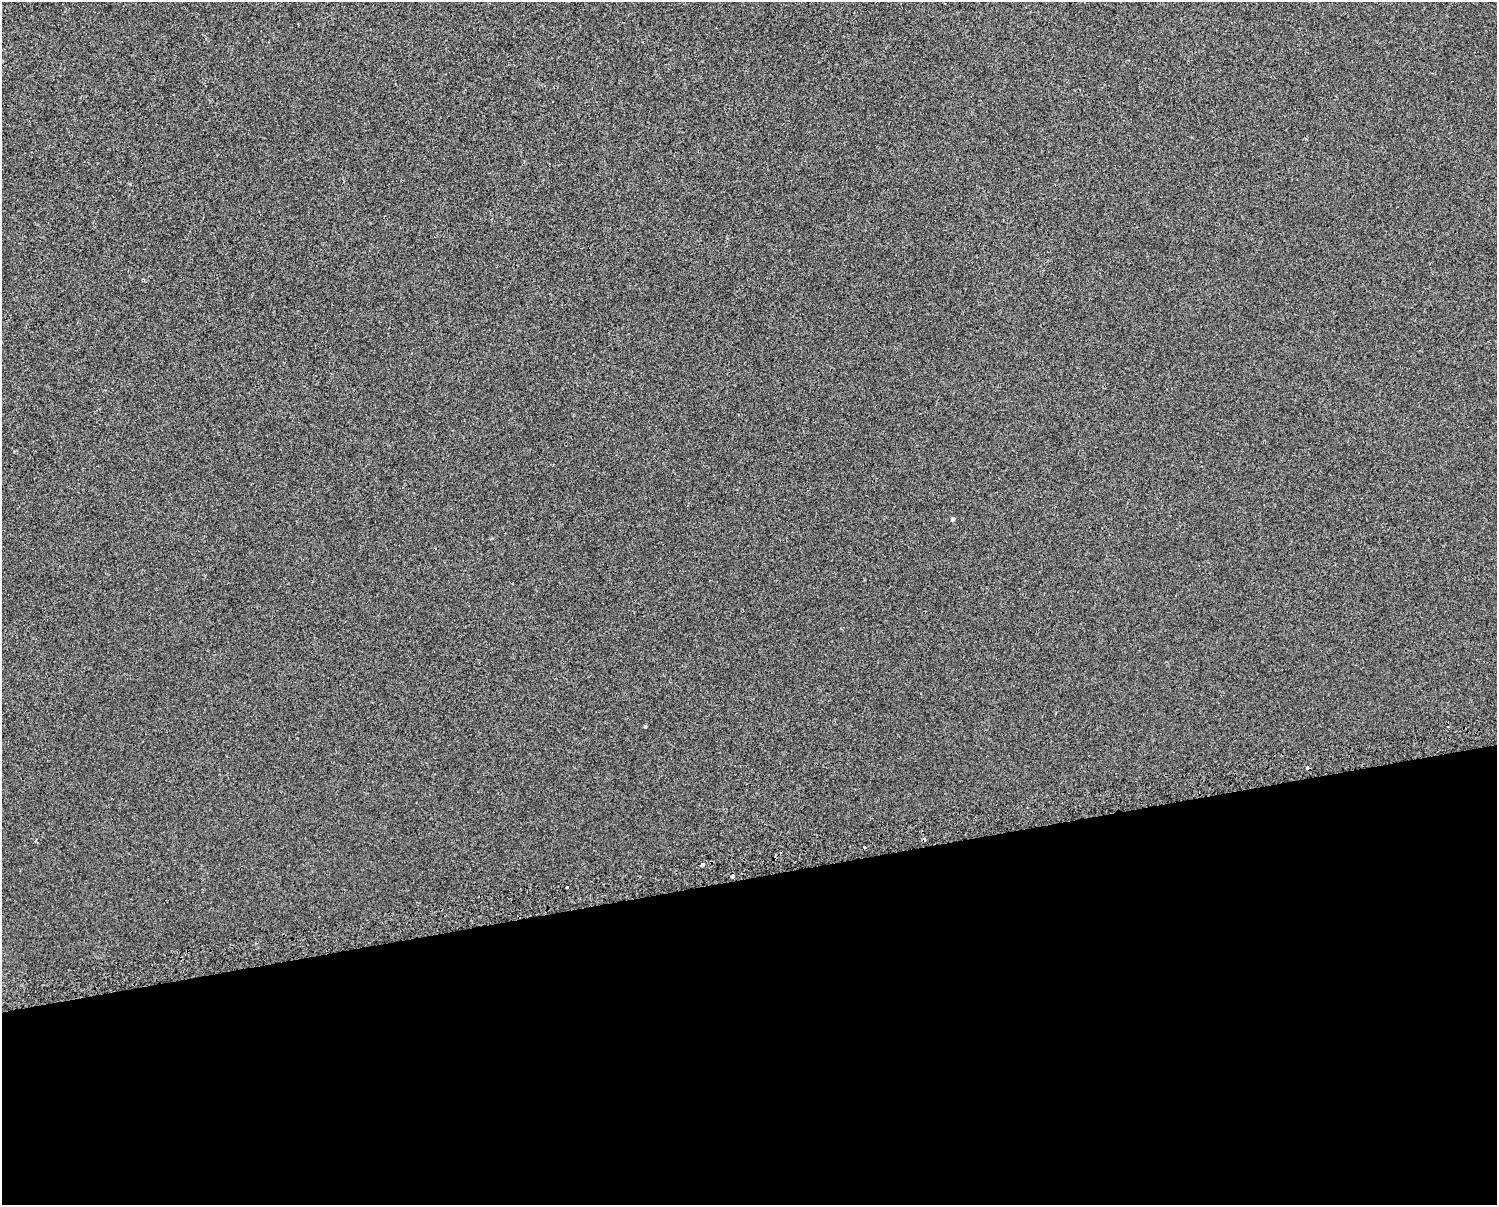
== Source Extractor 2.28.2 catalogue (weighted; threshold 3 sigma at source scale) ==
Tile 11 of 3 x 4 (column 2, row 4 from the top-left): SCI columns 1552-3046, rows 39-1241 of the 4643 x 4891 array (HDU 1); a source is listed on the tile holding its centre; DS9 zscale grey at full resolution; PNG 1499 x 1207 px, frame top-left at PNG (2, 2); no overlay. Shown black and unused: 27% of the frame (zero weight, under 2 of 3 exposures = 3% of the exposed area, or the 3 px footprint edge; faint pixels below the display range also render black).
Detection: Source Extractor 2.28.2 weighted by HDU 2 'WHT'; one run over the whole footprint, this tile lists its part. Background 0.0013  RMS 0.0053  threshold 0.024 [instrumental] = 3 sigma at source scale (4.5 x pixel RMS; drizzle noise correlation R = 1.50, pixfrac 1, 0.0396/0.0396 arcsec/px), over >= 5 px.
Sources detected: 9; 3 cosmic-ray / hot-pixel residue — not listed; the other 6 listed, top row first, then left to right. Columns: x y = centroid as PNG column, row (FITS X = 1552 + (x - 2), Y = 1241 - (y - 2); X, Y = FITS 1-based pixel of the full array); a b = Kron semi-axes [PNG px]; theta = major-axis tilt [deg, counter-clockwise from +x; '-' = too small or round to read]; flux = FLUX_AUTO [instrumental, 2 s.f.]
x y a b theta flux
953 519 5 4 - 1.3
645 726 3 3 - 1.4
864 847 3 2 - 0.47
702 865 3 3 - 5.4
732 876 4 3 - 7
567 887 3 3 - 0.85
Overlapping masked pixels (flux is a lower limit): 1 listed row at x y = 732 876